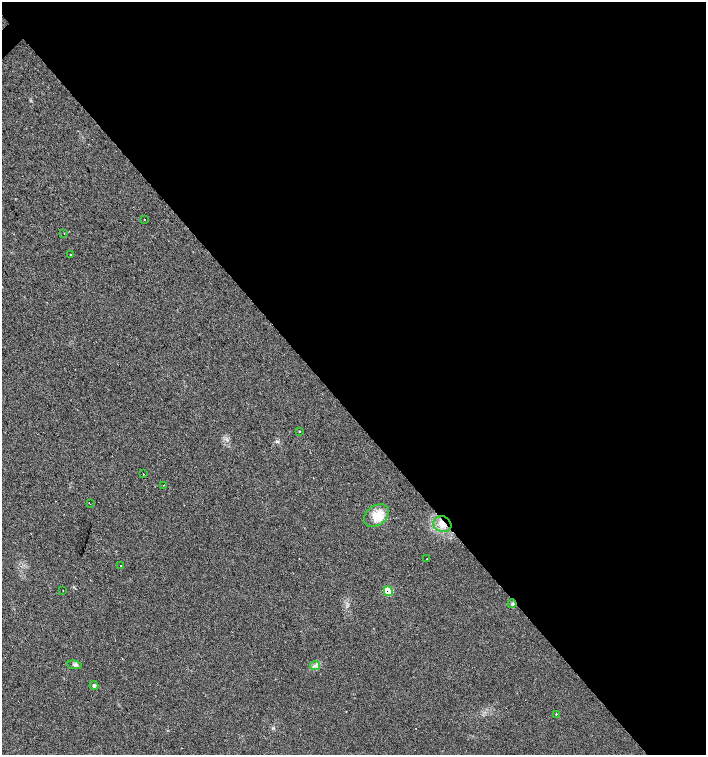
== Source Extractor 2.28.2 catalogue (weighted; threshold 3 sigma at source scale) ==
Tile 8 of 4 x 4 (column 4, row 2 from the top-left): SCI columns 4438-5845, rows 3009-4513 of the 5995 x 6021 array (HDU 1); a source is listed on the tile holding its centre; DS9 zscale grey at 2 x 2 block average (1 PNG px = mean of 2 x 2 image px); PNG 708 x 757 px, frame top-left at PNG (2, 2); each listed source drawn as its Kron ellipse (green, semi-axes under 4 px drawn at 4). Shown black and unused: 55% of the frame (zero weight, under 2 of 3 exposures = <1% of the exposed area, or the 3 px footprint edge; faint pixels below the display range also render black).
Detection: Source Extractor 2.28.2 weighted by HDU 2 'WHT'; one run over the whole footprint, this tile lists its part. Background 0.0249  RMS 0.0061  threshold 0.0274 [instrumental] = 3 sigma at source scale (4.5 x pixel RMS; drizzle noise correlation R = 1.50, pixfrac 1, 0.0396/0.0396 arcsec/px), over >= 5 px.
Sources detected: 23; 5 cosmic-ray / hot-pixel residue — neither listed nor drawn; the other 18 listed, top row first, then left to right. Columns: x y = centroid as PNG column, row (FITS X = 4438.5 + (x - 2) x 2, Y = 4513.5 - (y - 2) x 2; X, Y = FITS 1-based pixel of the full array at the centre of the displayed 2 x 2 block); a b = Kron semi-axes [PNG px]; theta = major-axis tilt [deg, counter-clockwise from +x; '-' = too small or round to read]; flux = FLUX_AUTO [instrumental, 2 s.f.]
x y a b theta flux
144 219 2 2 - 0.71
64 233 2 2 - 1.2
71 255 2 2 - 3.3
300 431 2 2 - 1.8
143 474 2 2 - 0.88
164 485 2 2 - 0.75
90 504 2 2 - 0.43
376 515 13 9 37 19
442 524 9 7 -27 12
427 559 2 2 - 3.9
120 565 2 2 - 3
63 591 2 2 - 0.98
388 591 5 4 - 33
512 604 4 3 - 1.7
74 665 7 3 -8 2.9
315 666 5 2 - 2.5
94 686 4 3 - 2.2
556 714 2 2 - 1.9
Overlapping masked pixels (flux is a lower limit): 2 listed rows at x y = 442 524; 388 591
Diffuse or blended objects may show on this block-average render without a row.